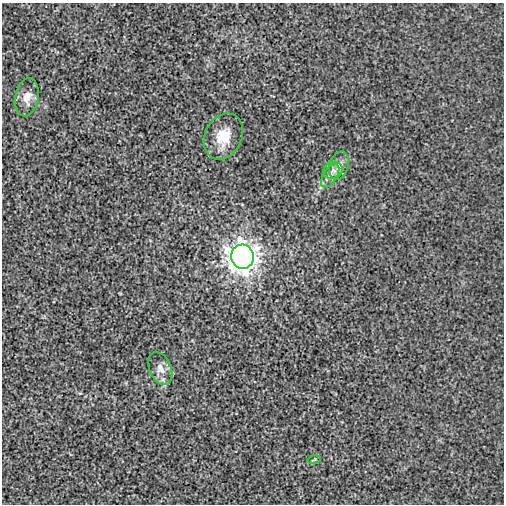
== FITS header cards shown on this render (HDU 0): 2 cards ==
NAXIS1  =                  502
NAXIS2  =                  502

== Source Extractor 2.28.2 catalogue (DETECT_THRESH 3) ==
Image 502 x 502 px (HDU 0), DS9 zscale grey, 1 PNG px = 1 image px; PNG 506 x 506 px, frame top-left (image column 1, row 502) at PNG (2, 3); each listed source drawn as its Kron ellipse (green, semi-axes under 4 px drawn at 4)
Background -2.59e-04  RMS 0.0039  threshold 0.0117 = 3 sigma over >= 5 px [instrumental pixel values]
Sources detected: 8; all 8 listed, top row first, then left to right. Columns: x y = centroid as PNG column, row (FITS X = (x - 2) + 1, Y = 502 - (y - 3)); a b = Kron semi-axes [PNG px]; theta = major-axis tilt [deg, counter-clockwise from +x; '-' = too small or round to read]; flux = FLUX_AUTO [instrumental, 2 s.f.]
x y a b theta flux
27 97 19 11 80 2.7
223 136 24 18 64 5.9
339 166 14 9 73 1.9
333 170 10 8 23 1.3
330 176 13 6 58 1.5
242 257 12 11 - 250
160 368 17 10 -67 2.3
314 460 6 2 14 0.24